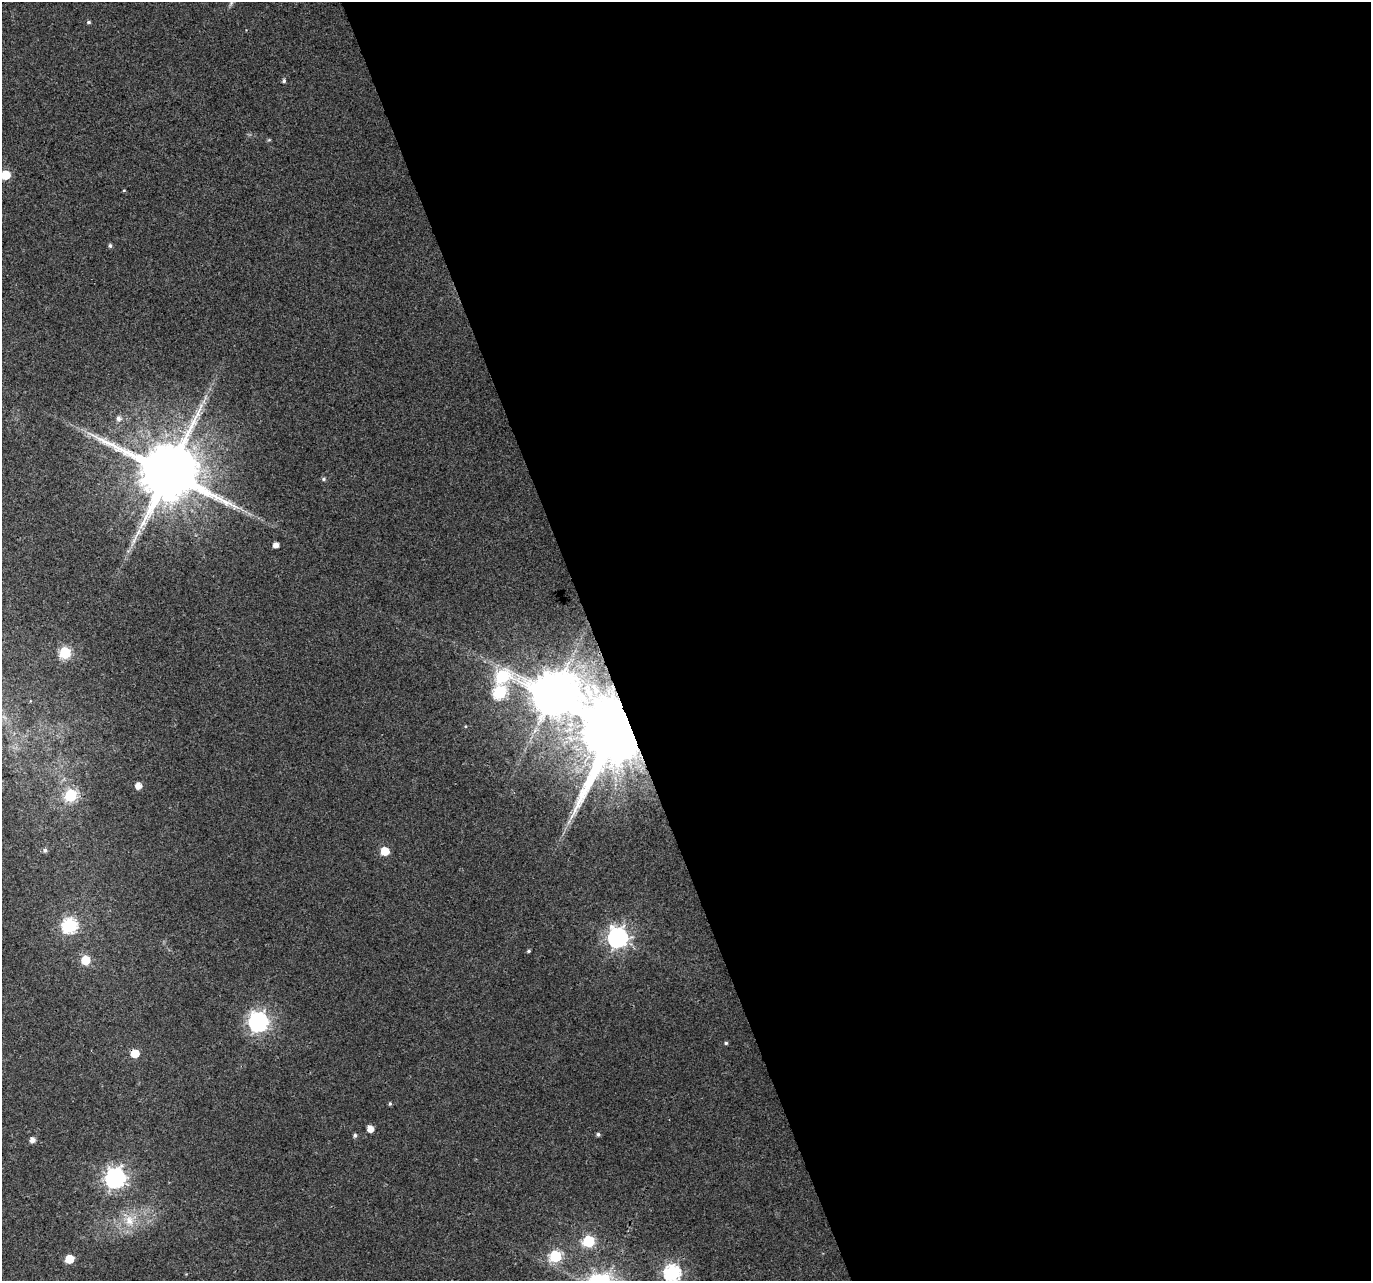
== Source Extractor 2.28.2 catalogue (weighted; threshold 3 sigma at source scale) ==
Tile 8 of 4 x 4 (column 4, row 2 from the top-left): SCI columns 4109-5477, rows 2689-3967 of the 5484 x 5319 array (HDU 1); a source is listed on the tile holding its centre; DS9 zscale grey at full resolution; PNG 1373 x 1283 px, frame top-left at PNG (2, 2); no overlay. Shown black and unused: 57% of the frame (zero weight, under 3 of 4 exposures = <1% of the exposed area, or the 3 px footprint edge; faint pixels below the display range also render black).
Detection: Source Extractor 2.28.2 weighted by HDU 2 'WHT'; one run over the whole footprint, this tile lists its part. Background 0.0313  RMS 0.0039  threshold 0.0177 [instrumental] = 3 sigma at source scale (4.5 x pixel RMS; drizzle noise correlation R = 1.50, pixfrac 1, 0.0396/0.0396 arcsec/px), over >= 5 px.
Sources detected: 37; all 37 listed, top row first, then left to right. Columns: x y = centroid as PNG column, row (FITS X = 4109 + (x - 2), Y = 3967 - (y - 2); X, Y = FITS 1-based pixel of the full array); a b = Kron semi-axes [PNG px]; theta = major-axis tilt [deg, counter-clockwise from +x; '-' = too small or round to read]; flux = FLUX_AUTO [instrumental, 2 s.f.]
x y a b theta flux
231 3 9 4 55 0.91
88 22 5 4 - 0.72
284 81 5 4 - 0.81
6 175 6 6 - 14
124 190 5 3 - 0.29
110 246 5 4 - 0.81
205 397 10 4 83 1.4
118 418 6 6 - 1.4
168 472 17 16 - 3800
323 479 6 5 - 0.75
276 545 5 4 - 2.4
65 653 6 6 - 34
500 692 37 9 80 90
553 693 14 12 -20 1400
614 729 17 14 56 7300
138 786 5 5 - 3.4
71 795 6 6 - 41
45 850 6 5 - 1.1
385 851 6 6 - 9.2
69 926 7 7 - 78
618 938 8 8 - 220
528 951 5 3 - 0.56
85 960 6 6 - 14
258 1022 8 7 - 190
726 1043 4 4 - 0.62
135 1053 5 5 - 9.9
390 1104 5 4 - 0.54
370 1129 5 5 - 4.1
598 1134 5 4 - 0.81
355 1135 5 5 - 0.86
32 1140 5 4 - 2.2
115 1178 8 8 - 210
129 1221 17 13 -77 7.4
589 1241 6 6 - 36
555 1256 6 6 - 38
69 1259 6 5 - 11
672 1273 7 7 - 100
Overlapping masked pixels (flux is a lower limit): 2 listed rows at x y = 614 729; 135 1053
Isophote crosses this tile's border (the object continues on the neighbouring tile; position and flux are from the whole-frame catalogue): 2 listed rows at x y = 6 175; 672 1273